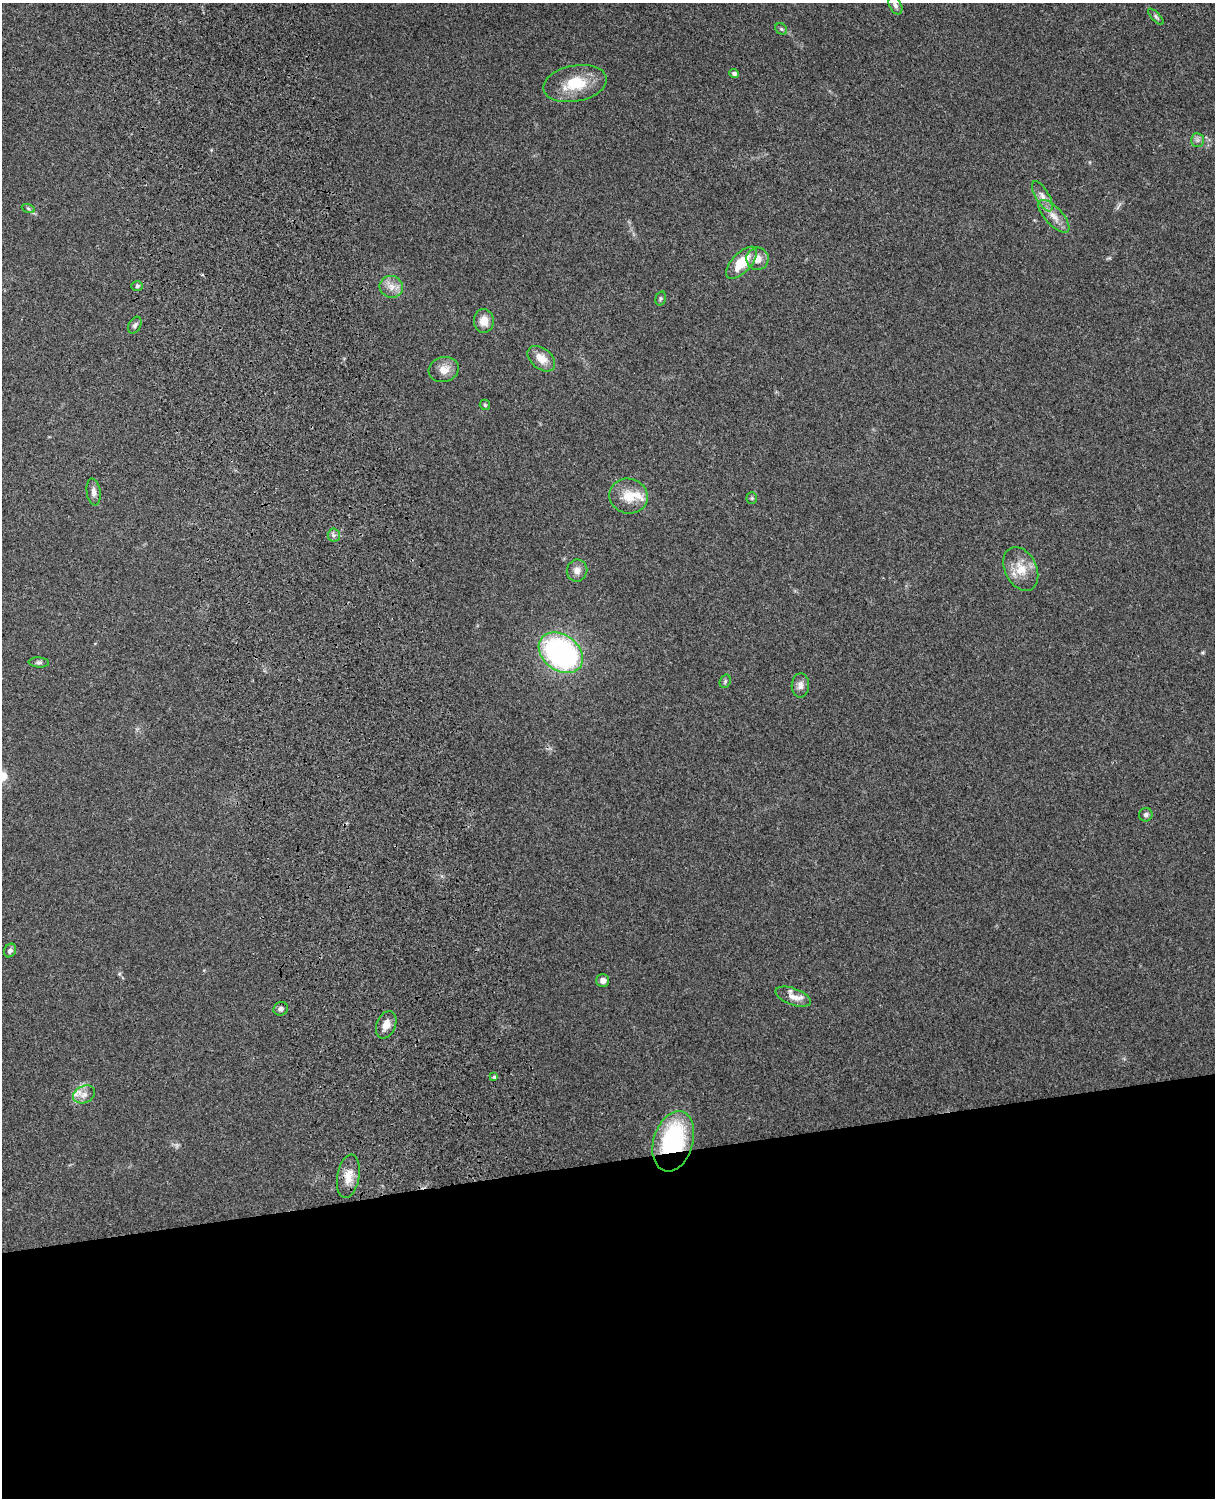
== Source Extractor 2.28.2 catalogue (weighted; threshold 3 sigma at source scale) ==
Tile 11 of 4 x 3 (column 3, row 3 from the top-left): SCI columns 2544-3756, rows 164-1659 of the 5089 x 4928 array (HDU 1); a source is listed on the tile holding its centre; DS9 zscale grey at full resolution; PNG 1217 x 1500 px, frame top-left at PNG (2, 3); each listed source drawn as its Kron ellipse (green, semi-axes under 4 px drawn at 4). Shown black and unused: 23% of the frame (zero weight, under 3 of 4 exposures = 6% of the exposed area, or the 3 px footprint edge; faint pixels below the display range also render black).
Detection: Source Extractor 2.28.2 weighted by HDU 2 'WHT'; one run over the whole footprint, this tile lists its part. Background 0.285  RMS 0.0092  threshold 0.0415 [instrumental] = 3 sigma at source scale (4.5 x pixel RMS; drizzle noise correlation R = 1.50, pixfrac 1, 0.05/0.05 arcsec/px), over >= 5 px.
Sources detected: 41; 2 inside a brighter listed object's ellipse — not listed separately; the other 39 listed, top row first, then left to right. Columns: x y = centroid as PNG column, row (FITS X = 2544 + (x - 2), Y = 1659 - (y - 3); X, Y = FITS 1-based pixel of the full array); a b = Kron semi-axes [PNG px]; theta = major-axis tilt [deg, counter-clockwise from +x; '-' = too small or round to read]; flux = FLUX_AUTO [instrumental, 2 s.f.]
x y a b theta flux
895 5 10 6 -63 2.8
1156 17 10 4 -46 1.9
781 29 6 5 - 1.6
734 74 5 4 - 2.9
575 83 32 18 10 32
1197 140 7 6 - 2.7
1042 196 17 6 -60 6.4
28 208 6 4 -20 1.5
1054 216 21 9 -47 9.8
757 259 11 11 - 9.3
741 263 20 9 47 25
137 286 6 5 - 1.8
391 287 12 10 -21 8.2
661 298 7 5 73 1.6
484 321 12 10 -86 10
135 325 9 6 62 2.6
541 359 16 10 -39 12
444 369 15 12 14 10
485 405 5 5 - 1.3
94 492 13 7 -82 4.5
629 496 19 17 -15 19
752 498 5 5 - 1.3
334 535 6 6 - 2.6
1021 569 23 16 -64 18
577 570 11 10 - 6.6
561 653 24 18 -37 200
39 662 10 5 -4 2.2
725 681 7 5 70 1.6
800 685 12 8 88 5.1
1146 815 7 6 - 2.9
10 950 7 5 58 2.8
603 981 6 6 - 4.9
793 997 19 8 -20 8.2
281 1009 7 6 - 3.1
386 1025 14 9 67 8.2
494 1077 4 4 - 1.9
84 1094 11 8 24 6.5
673 1141 31 19 73 120
348 1176 22 11 80 13
Overlapping masked pixels (flux is a lower limit): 1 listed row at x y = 673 1141